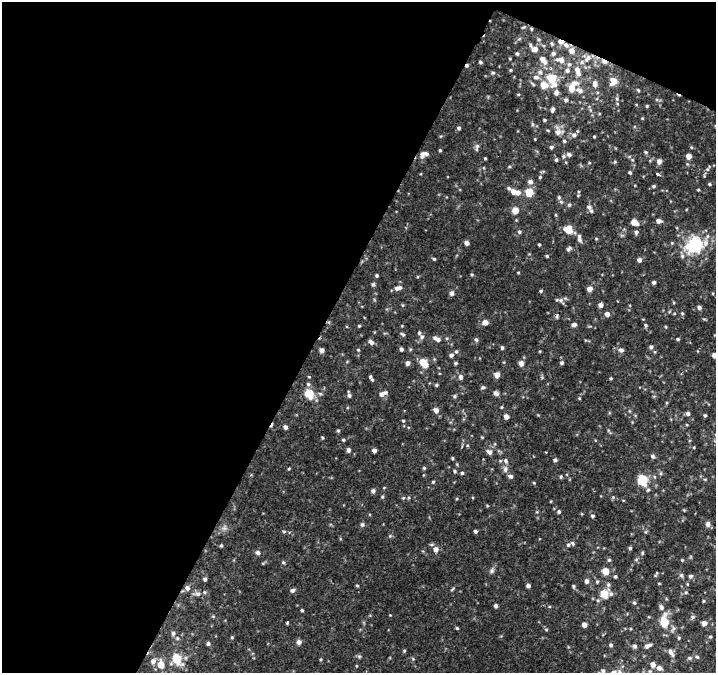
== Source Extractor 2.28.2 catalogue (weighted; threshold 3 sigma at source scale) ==
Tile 1 of 2 x 2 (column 1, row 1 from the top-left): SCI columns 1-714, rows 727-1397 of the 1427 x 1450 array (HDU 1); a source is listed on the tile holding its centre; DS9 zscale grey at full resolution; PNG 718 x 675 px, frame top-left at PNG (2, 2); no overlay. Shown black and unused: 47% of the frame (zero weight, under 2 of 3 exposures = <1% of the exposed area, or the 3 px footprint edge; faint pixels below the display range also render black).
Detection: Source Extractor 2.28.2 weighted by HDU 2 'WHT'; one run over the whole footprint, this tile lists its part. Background 0.00346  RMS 0.0023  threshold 0.0104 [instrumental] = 3 sigma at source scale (4.5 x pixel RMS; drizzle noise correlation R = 1.50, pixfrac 1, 0.0396/0.0396 arcsec/px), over >= 5 px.
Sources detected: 264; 1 too faint to see at this stretch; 2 cosmic-ray / hot-pixel residue — not listed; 18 inside a brighter listed object's ellipse — not listed separately; the other 243 listed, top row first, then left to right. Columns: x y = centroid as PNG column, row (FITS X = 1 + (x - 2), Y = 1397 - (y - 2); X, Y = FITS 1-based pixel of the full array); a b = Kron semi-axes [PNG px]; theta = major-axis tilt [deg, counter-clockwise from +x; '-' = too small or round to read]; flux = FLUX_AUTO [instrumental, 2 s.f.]
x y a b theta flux
523 27 5 3 - 0.2
531 29 4 3 - 0.22
552 44 5 5 - 0.32
566 45 8 6 -37 1.3
534 49 10 7 -37 1.3
572 51 6 6 - 1.6
553 53 5 5 - 0.55
517 54 4 3 - 0.36
588 58 13 8 45 2.1
543 60 12 6 -54 1.8
561 60 11 7 -13 1.7
480 62 4 3 - 0.37
604 62 9 5 -24 1.1
510 70 3 3 - 0.22
567 70 7 6 - 0.71
577 70 7 6 - 1.3
540 72 7 5 -3 0.61
493 73 5 4 - 0.36
536 77 7 6 - 0.78
552 79 8 6 -69 9.7
614 81 7 7 - 2.6
595 84 9 7 -86 1.1
544 85 7 6 - 2.7
571 88 7 6 - 2.8
638 90 5 3 - 0.25
580 91 15 9 -60 1.8
556 92 7 6 - 0.72
518 94 4 3 - 0.21
617 99 7 5 73 0.57
566 100 5 5 - 0.56
647 106 4 3 - 0.26
553 109 5 4 - 0.52
642 118 4 3 - 0.21
544 120 3 3 - 0.29
532 124 6 4 -72 0.34
458 128 5 4 - 0.47
558 131 13 11 -61 1.8
574 135 7 6 - 0.82
594 136 3 3 - 0.21
477 147 11 5 77 0.64
551 147 5 4 - 0.42
691 147 5 4 - 0.23
440 150 4 3 - 0.3
646 152 6 4 -23 0.35
423 154 13 6 67 0.98
569 154 5 4 - 0.69
563 156 6 5 - 0.47
689 156 4 4 - 2
485 158 3 3 - 0.22
556 160 5 4 - 0.37
659 161 5 5 - 1.4
615 162 5 4 - 0.31
589 163 4 3 - 0.19
509 167 5 3 - 0.26
708 169 10 5 59 0.56
630 173 4 3 - 0.35
657 174 4 3 - 1.5
540 177 5 4 - 0.29
530 182 6 6 - 0.92
709 184 4 3 - 0.29
653 186 4 4 - 0.38
698 190 4 3 - 0.22
513 191 6 6 - 1.5
529 192 5 5 - 6.6
559 197 5 4 - 0.42
561 202 6 4 -43 0.37
569 205 5 5 - 0.35
589 207 7 6 - 0.71
515 210 5 5 - 3.4
659 221 5 4 - 1.1
634 222 6 4 -33 2.7
568 229 9 7 -29 3.7
519 232 5 5 - 0.4
636 232 6 5 - 0.64
579 238 11 5 -81 0.92
596 239 5 3 - 0.21
467 243 4 4 - 1
539 245 3 2 - 0.26
695 245 26 19 28 13
569 249 6 5 - 0.53
547 256 4 4 - 0.27
434 259 4 3 - 0.29
639 260 5 5 - 0.78
518 272 4 3 - 0.18
472 274 4 3 - 0.28
377 275 3 3 - 0.34
654 282 4 4 - 0.59
373 284 5 4 - 0.41
400 288 6 5 - 0.64
589 289 5 5 - 1.4
541 291 4 3 - 0.3
452 293 5 5 - 0.87
561 300 10 7 -14 0.83
402 305 5 3 - 0.22
600 305 4 4 - 1.1
699 307 5 5 - 0.62
682 313 5 4 - 0.32
607 314 5 5 - 1
704 319 5 4 - 0.23
485 322 5 5 - 1.6
574 325 5 4 - 0.79
645 325 5 4 - 0.33
359 326 4 3 - 0.23
666 327 4 3 - 0.19
403 334 7 4 -36 0.39
422 337 7 6 - 0.54
476 339 6 4 -85 0.45
678 339 4 3 - 0.31
438 340 7 5 -10 0.66
371 342 7 5 -41 0.76
651 347 5 4 - 0.47
502 348 4 3 - 0.44
401 349 4 4 - 0.55
322 350 4 4 - 0.96
358 350 5 4 - 0.22
621 350 7 6 - 0.79
456 351 5 4 - 0.35
451 355 5 5 - 0.6
715 355 4 4 - 1.5
407 363 5 5 - 0.89
423 363 9 6 -48 4
455 363 3 3 - 0.37
521 363 5 4 - 1.6
562 363 4 4 - 0.39
497 375 5 5 - 1.8
309 377 4 3 - 0.18
461 377 6 5 - 0.78
611 378 4 3 - 0.23
372 380 7 4 -46 0.47
436 385 4 4 - 0.26
483 387 6 4 19 0.4
309 393 7 6 - 6.2
496 393 6 5 - 0.78
381 394 8 7 - 1.2
349 395 5 5 - 0.55
455 396 5 5 - 0.38
579 398 4 3 - 0.2
436 410 5 5 - 1.2
630 411 6 3 -70 0.27
688 414 5 5 - 0.64
705 415 4 3 - 0.31
506 416 5 4 - 1.3
403 421 4 4 - 0.22
285 427 5 4 - 0.74
338 431 4 4 - 0.27
609 431 8 3 -57 0.3
322 438 4 3 - 0.24
343 440 4 3 - 0.3
694 447 4 3 - 0.18
348 450 5 4 - 0.68
374 450 4 4 - 0.96
489 452 7 5 -43 0.93
653 456 6 5 - 0.5
452 458 4 3 - 0.26
555 460 4 4 - 0.52
289 468 4 3 - 0.23
424 468 4 4 - 0.29
505 469 9 7 -87 0.84
455 471 5 4 - 0.3
462 473 4 4 - 0.34
510 476 7 5 -24 0.6
561 477 5 4 - 0.29
642 480 8 7 - 7.1
433 482 4 4 - 0.27
534 483 4 3 - 0.2
648 490 6 4 64 0.34
373 491 5 5 - 0.62
382 497 5 4 - 0.31
408 497 5 4 - 0.27
613 497 5 5 - 0.29
403 498 5 4 - 0.24
487 506 4 3 - 0.2
559 512 5 4 - 0.4
593 516 5 4 - 0.41
708 524 6 5 - 0.81
362 525 6 5 - 0.52
284 531 6 4 -1 0.33
475 531 4 3 - 0.5
390 536 5 5 - 0.31
221 545 4 3 - 0.28
568 545 5 5 - 0.43
630 548 4 4 - 0.33
436 549 6 6 - 1.3
258 552 7 5 -31 0.59
642 553 5 4 - 0.3
609 560 5 5 - 0.33
636 560 6 4 2 0.3
682 560 4 4 - 0.19
283 562 5 4 - 0.34
492 570 9 6 62 0.6
605 571 6 5 - 2.6
655 575 6 4 64 0.26
681 575 6 5 - 0.43
615 576 4 4 - 0.33
690 576 6 5 - 0.49
205 579 5 5 - 0.45
586 581 5 5 - 0.83
597 582 5 4 - 0.3
659 583 4 3 - 0.18
687 584 5 3 - 0.19
357 586 5 3 - 0.23
528 586 4 4 - 0.69
573 586 6 4 -70 0.33
187 588 7 6 - 0.9
453 589 7 4 39 0.3
292 590 6 5 - 0.58
686 592 5 4 - 0.29
197 594 10 7 2 0.92
604 594 10 9 - 3.8
703 601 3 3 - 0.23
634 603 5 4 - 0.38
496 606 4 4 - 0.51
661 607 6 5 - 0.69
302 610 4 3 - 0.3
692 617 7 5 16 0.46
287 622 3 2 - 0.42
664 622 11 8 -75 4.5
704 623 5 5 - 1.2
584 625 5 4 - 1.2
457 628 3 3 - 0.3
546 629 5 3 - 0.24
173 633 6 6 - 0.66
232 637 4 4 - 0.24
710 637 5 4 - 0.28
177 638 5 4 - 0.37
679 638 5 4 - 0.27
299 642 5 5 - 1.1
208 643 5 4 - 0.56
611 645 5 5 - 0.47
635 646 5 5 - 0.6
648 646 9 5 25 0.88
404 651 4 4 - 0.26
671 653 11 6 -59 1
359 656 5 5 - 0.37
697 657 6 5 - 0.49
689 658 7 5 14 0.45
177 659 9 7 -63 7.5
321 659 4 3 - 0.23
160 664 9 7 -69 2.8
653 664 6 5 - 1.3
659 668 6 5 - 1.1
603 671 8 6 51 0.87
650 671 5 4 - 0.31
Overlapping masked pixels (flux is a lower limit): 3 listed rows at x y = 531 29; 566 45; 604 62
Isophote crosses this tile's border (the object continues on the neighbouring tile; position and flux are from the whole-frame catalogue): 2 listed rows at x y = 715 355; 603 671